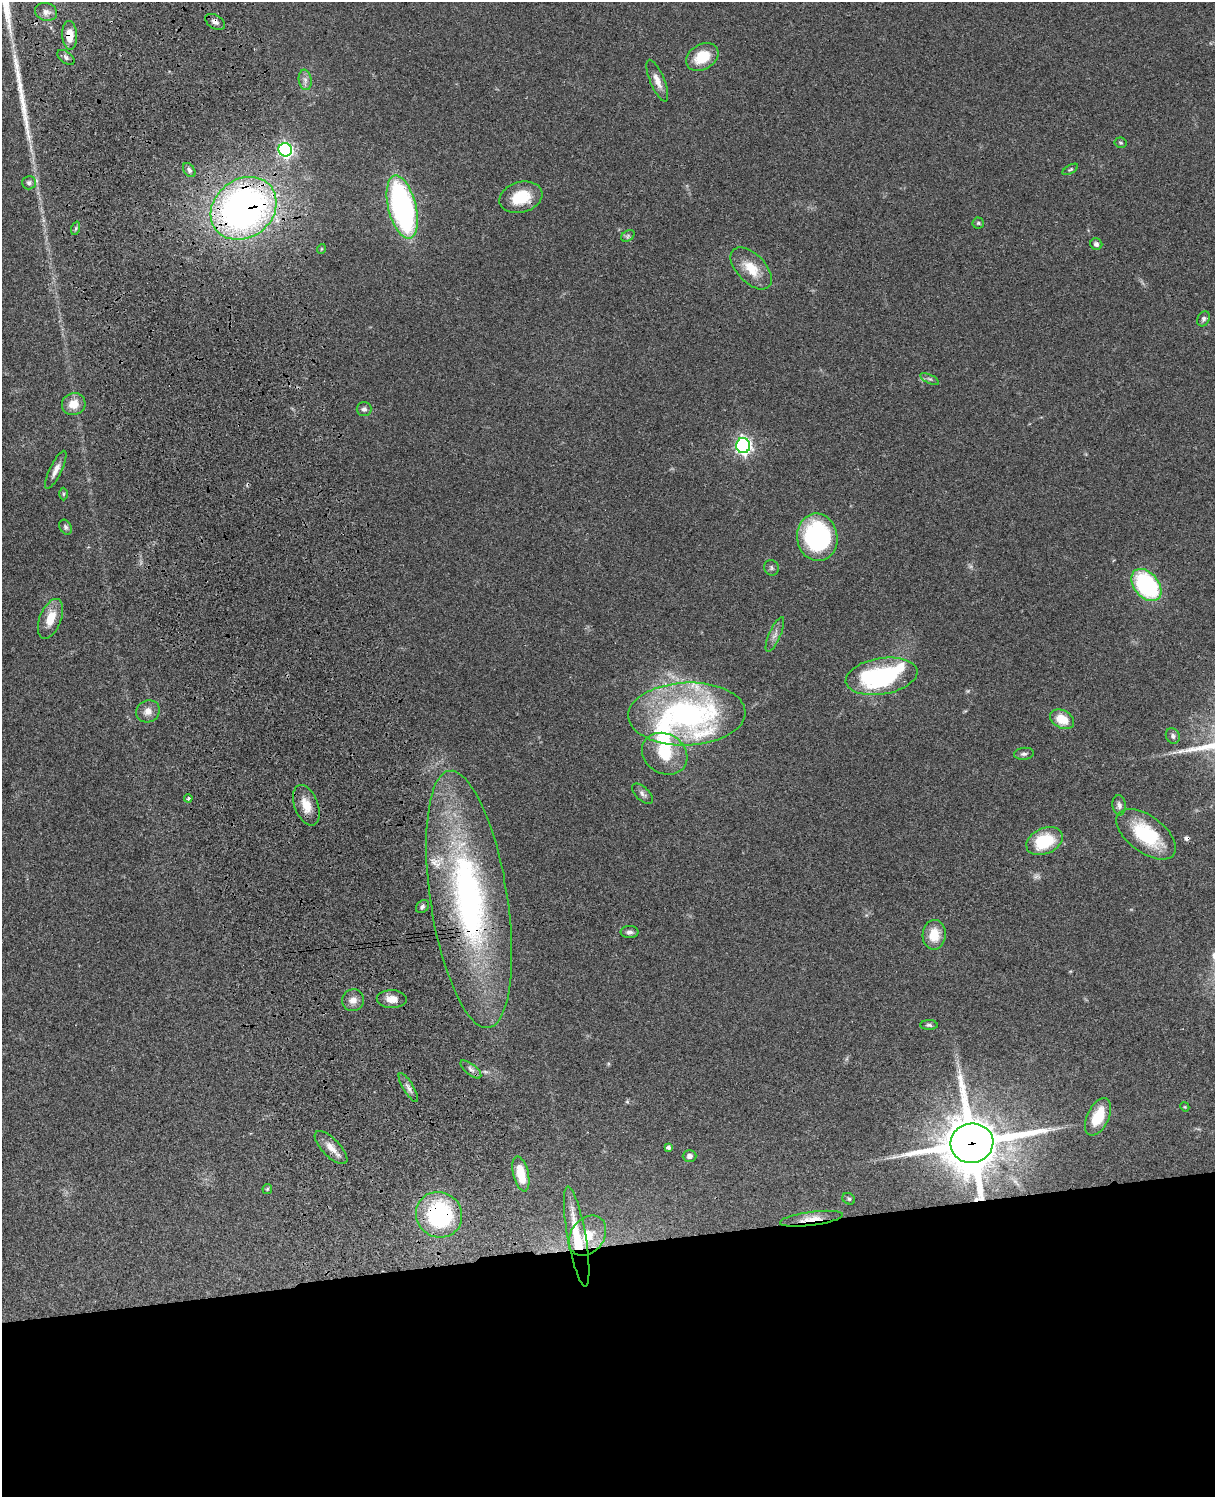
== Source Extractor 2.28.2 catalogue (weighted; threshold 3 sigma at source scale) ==
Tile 11 of 4 x 3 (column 3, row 3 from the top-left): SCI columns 2545-3757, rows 278-1772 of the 5088 x 4927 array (HDU 1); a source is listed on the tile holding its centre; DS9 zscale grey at full resolution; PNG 1217 x 1499 px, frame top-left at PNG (2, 2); each listed source drawn as its Kron ellipse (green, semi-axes under 4 px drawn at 4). Shown black and unused: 17% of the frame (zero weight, under 3 of 4 exposures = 6% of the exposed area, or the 3 px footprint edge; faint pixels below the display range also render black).
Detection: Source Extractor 2.28.2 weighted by HDU 2 'WHT'; one run over the whole footprint, this tile lists its part. Background 0.0889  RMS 0.0061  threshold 0.0275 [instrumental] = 3 sigma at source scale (4.5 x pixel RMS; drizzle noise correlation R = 1.50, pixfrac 1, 0.05/0.05 arcsec/px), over >= 5 px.
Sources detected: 75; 1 inside a brighter object's white glare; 1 cosmic-ray / hot-pixel residue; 1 long thin detection or spike segment (spike, bleed or trail) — neither listed nor drawn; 3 inside a brighter listed object's ellipse — not listed separately; the other 69 listed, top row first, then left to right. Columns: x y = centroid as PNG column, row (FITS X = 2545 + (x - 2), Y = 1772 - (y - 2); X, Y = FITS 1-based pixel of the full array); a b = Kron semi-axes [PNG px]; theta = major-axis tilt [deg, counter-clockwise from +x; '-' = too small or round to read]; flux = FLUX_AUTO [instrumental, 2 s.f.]
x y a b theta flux
46 12 11 9 -15 3.3
215 22 11 6 -31 2.8
70 35 14 7 -86 10
66 57 10 5 -38 1.9
702 57 17 12 30 18
305 80 10 6 -82 2.6
657 81 22 7 -67 5.5
1121 143 6 5 - 0.93
285 150 7 6 - 160
1070 169 9 4 29 0.93
189 170 8 5 -55 1.8
29 183 7 6 - 1.7
521 197 22 15 16 20
402 207 32 14 -76 150
244 208 35 29 38 290
978 223 5 5 - 1
76 228 7 4 71 1
628 236 7 5 34 1.2
1096 244 6 5 - 1.7
321 249 5 3 - 0.49
751 268 26 14 -46 14
1204 319 8 6 60 1.6
930 379 10 4 -26 1.5
74 404 12 11 - 8.9
364 409 7 7 - 2.1
743 446 7 7 - 210
56 470 21 6 64 4.4
63 494 6 4 89 0.87
65 527 8 6 -59 1.4
817 537 24 20 -81 97
771 568 8 7 - 1.5
1146 585 18 12 -51 71
50 619 21 10 68 11
775 634 19 5 66 3.3
881 676 36 18 9 81
148 711 12 11 - 4.8
687 714 59 31 2 150
1062 719 13 9 -27 11
1173 736 8 6 -58 2
665 754 24 19 -32 18
1024 754 10 6 7 1.6
642 794 13 7 -44 2.3
188 798 4 4 - 1.3
306 805 21 12 -69 9.3
1119 805 10 6 -83 2.3
1146 834 34 18 -37 38
1045 841 19 13 24 27
469 899 130 38 -81 210
422 907 7 5 47 1.5
629 932 9 6 0 2.1
934 935 15 11 88 11
392 999 15 9 -2 5.9
353 1000 11 11 - 4.5
929 1025 9 5 -2 1.5
471 1069 13 5 -39 2.4
408 1088 17 5 -59 2.8
1185 1107 5 3 - 0.53
1098 1117 20 10 64 18
972 1143 21 19 12 3700
668 1147 4 4 - 1.7
331 1148 21 9 -46 6.2
689 1156 7 6 - 2.2
521 1174 18 7 -77 16
267 1189 5 4 - 0.73
849 1199 7 5 -31 1
439 1215 23 22 - 76
811 1219 32 7 7 8.5
577 1236 51 9 -80 24
588 1236 22 16 53 16
Overlapping masked pixels (flux is a lower limit): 11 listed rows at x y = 215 22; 70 35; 521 197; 244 208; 1045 841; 469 899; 972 1143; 331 1148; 439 1215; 811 1219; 577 1236